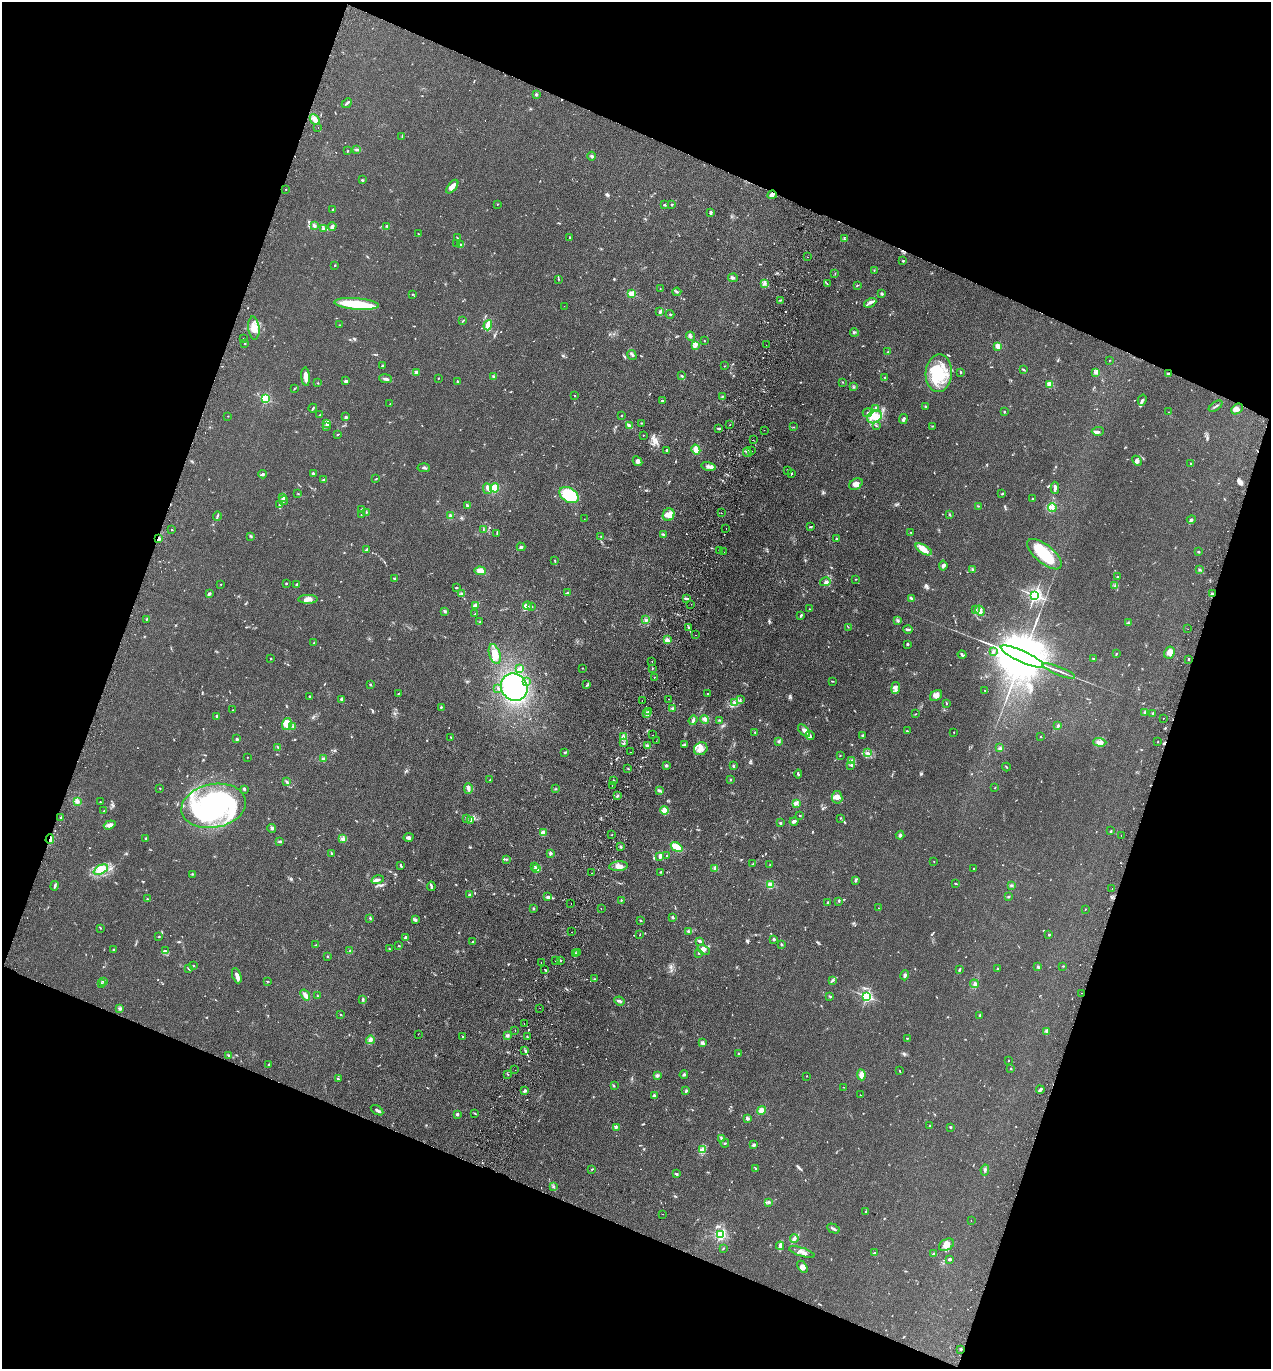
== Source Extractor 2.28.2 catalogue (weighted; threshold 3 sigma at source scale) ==
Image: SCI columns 193-5266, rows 24-5488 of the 5589 x 5512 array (HDU 1 of 3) = the unmasked area's bounding box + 8 px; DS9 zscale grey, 4 x 4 block average (1 PNG px = mean of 4 x 4 image px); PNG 1273 x 1371 px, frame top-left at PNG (2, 2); each listed source drawn as its Kron ellipse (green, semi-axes under 4 px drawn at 4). Shown black and unused: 40% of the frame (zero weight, under 2 of 3 exposures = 3% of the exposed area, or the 3 px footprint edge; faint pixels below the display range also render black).
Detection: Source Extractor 2.28.2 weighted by HDU 2 'WHT'. Background 0.0961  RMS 0.01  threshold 0.0459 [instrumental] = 3 sigma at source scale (4.5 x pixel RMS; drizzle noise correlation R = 1.50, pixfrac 1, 0.05/0.05 arcsec/px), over >= 5 px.
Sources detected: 873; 3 too faint to see at this stretch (4 x 4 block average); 3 inside a brighter object's white glare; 31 cosmic-ray / hot-pixel residue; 2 long thin detections or spike segments (spike, bleed or trail) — neither listed nor drawn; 18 coinciding with a brighter row at this scale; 44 inside a brighter listed object's ellipse — not listed separately; of the other 772, all 500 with FLUX_AUTO >= 2.55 (the completeness limit of this list) listed and drawn (272 fainter detections not listed), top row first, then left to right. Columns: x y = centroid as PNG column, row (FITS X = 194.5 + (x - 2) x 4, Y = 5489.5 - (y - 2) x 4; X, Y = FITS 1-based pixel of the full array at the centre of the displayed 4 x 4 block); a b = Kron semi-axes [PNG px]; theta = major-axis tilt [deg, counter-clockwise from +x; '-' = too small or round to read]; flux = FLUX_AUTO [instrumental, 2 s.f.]
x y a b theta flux
536 94 2 2 - 18
347 103 5 2 - 10
315 119 6 3 -46 21
318 128 2 2 - 3.7
402 136 2 2 - 3.6
357 150 4 2 - 7.6
347 151 2 2 - 3.4
592 156 4 2 - 8.6
362 180 2 2 - 5.4
452 187 8 4 51 39
285 189 2 2 - 3
772 195 4 3 - 24
497 204 2 2 - 3.3
671 204 3 2 - 4
664 205 4 2 - 6
333 209 2 2 - 3.6
711 212 4 2 - 9.4
314 226 3 3 - 11
332 226 4 3 - 18
387 226 4 2 - 5.4
323 229 2 2 - 6.2
419 234 3 2 - 4.4
457 238 2 2 - 3.4
569 238 3 2 - 4.2
844 239 2 2 - 2.6
457 244 2 2 - 2.7
460 244 4 2 - 9.2
807 257 2 2 - 5
903 261 2 2 - 4.2
335 265 2 2 - 4.3
874 270 2 2 - 3.3
835 274 3 2 - 3
733 278 5 3 - 11
559 279 2 2 - 2.6
765 283 2 2 - 5.5
827 283 2 2 - 2.7
857 285 3 2 - 3.5
660 289 3 2 - 3.3
677 292 4 2 - 8.8
882 293 3 2 - 11
412 294 2 2 - 2.6
632 294 2 2 - 240
780 300 3 2 - 4
870 303 6 2 27 16
357 304 22 5 -5 220
564 306 2 2 - 4.2
660 312 3 2 - 5.4
670 314 4 2 - 5.8
462 321 4 2 - 4.8
339 325 2 2 - 3.4
488 325 5 2 - 84
254 328 11 5 -84 54
854 332 4 2 - 6.1
690 336 5 2 - 9.8
243 338 2 2 - 2.9
704 341 2 2 - 4.1
245 343 2 2 - 4
696 345 2 2 - 4.7
766 345 2 2 - 5.1
998 346 2 2 - 200
888 352 3 2 - 4
632 355 5 2 - 8.1
1109 360 2 2 - 3.9
383 365 3 2 - 7.4
724 366 2 2 - 3.4
1024 370 4 2 - 6.3
416 372 2 2 - 33
961 372 2 2 - 9.2
1095 372 4 3 - 11
939 373 19 13 87 220
1168 374 2 2 - 63
493 376 3 2 - 6
682 376 3 2 - 2.8
306 377 9 3 -85 46
885 377 2 2 - 3.3
438 378 2 2 - 5.6
386 379 6 2 -7 13
346 381 3 2 - 13
457 381 3 2 - 5.3
843 382 2 2 - 3.8
318 383 2 2 - 3
1050 384 2 2 - 220
854 387 2 2 - 3.1
294 389 2 2 - 3.7
575 396 2 2 - 2.7
723 396 2 2 - 2.8
265 399 2 2 - 610
1142 400 5 3 - 13
662 401 2 2 - 6.8
390 404 2 2 - 3.9
925 406 2 2 - 3.4
1216 406 8 2 35 9.5
313 408 4 2 - 5.3
876 408 3 2 - 7.3
1237 409 6 4 42 20
1004 411 2 2 - 7
1169 412 2 2 - 3
868 413 5 2 - 7.6
320 415 3 2 - 3
622 415 2 2 - 4.1
228 416 2 2 - 2.9
346 417 3 2 - 9.7
875 417 8 6 34 58
903 419 5 3 - 14
641 423 2 2 - 2.6
326 424 3 2 - 8.2
730 425 2 2 - 5
876 425 2 2 - 4.3
327 426 3 2 - 4.5
629 426 4 3 - 20
932 426 3 2 - 3
794 427 2 2 - 3.2
719 429 4 2 - 9.5
764 430 2 2 - 2.9
1098 431 6 2 2 10
338 434 3 2 - 3.3
643 435 2 2 - 8.3
753 440 2 2 - 51
667 450 3 2 - 9.5
696 450 5 3 - 44
751 451 2 2 - 5.8
747 452 5 2 - 11
638 461 5 4 - 15
1137 461 6 4 -46 14
1190 463 2 2 - 2.9
709 466 7 3 -12 26
424 468 6 2 -4 9.4
787 471 2 2 - 3
313 473 4 2 - 6.8
262 474 4 3 - 10
791 474 2 2 - 3.5
324 479 3 2 - 7.8
376 479 3 2 - 5.1
856 484 7 5 32 34
495 488 4 4 - 97
1055 488 6 2 90 20
487 489 5 2 - 15
298 493 2 2 - 3
1002 494 3 2 - 3.7
569 495 10 7 -33 240
283 498 3 3 - 11
1033 498 2 2 - 5
284 501 4 2 - 7.8
279 504 3 2 - 4
467 506 3 2 - 6.5
978 506 2 2 - 3
1052 508 4 3 - 17
362 509 3 2 - 3.3
366 512 2 2 - 5
721 513 2 2 - 3.6
949 514 2 2 - 4.4
361 515 2 2 - 3.2
669 515 6 5 - 55
217 516 5 2 - 7.9
451 516 4 3 - 11
584 519 2 2 - 2.6
1191 519 4 2 - 10
810 527 3 2 - 4.6
726 528 2 2 - 3.1
172 530 2 2 - 3.8
483 530 2 2 - 3.1
911 532 2 2 - 3.8
497 533 3 2 - 5.9
663 534 3 2 - 4.8
251 536 3 2 - 6
601 536 2 2 - 2.7
159 539 3 2 - 7.9
837 539 3 2 - 5.9
521 547 4 3 - 10
924 549 9 4 -30 36
366 550 4 2 - 11
719 551 2 2 - 3.3
724 552 2 2 - 2.6
1198 552 3 2 - 5.7
1044 554 21 9 -40 200
555 561 3 2 - 3.7
943 566 5 2 - 13
972 569 2 2 - 3.5
1200 570 2 2 - 5.4
480 571 6 3 -5 43
1117 577 2 2 - 4.8
394 578 2 2 - 5
856 579 2 2 - 3.2
825 582 5 4 - 18
286 583 2 2 - 18
221 584 2 2 - 6.6
297 585 4 3 - 11
1115 585 3 2 - 5
456 588 3 2 - 4.8
461 593 2 2 - 4.7
567 593 4 2 - 8.6
209 594 4 3 - 9.6
1212 594 3 2 - 6
1035 595 2 2 - 1700
686 598 3 2 - 8.2
911 598 3 2 - 8.2
308 599 9 4 1 28
691 604 2 2 - 14
475 606 3 2 - 27
527 606 4 3 - 18
531 607 2 2 - 2.9
809 609 2 2 - 3.6
975 610 3 2 - 4.2
445 611 3 3 - 6.8
980 611 5 3 - 16
475 614 2 2 - 2.9
801 615 3 2 - 8.1
146 619 2 2 - 3.6
645 620 3 2 - 7.3
898 620 3 2 - 7.9
480 622 2 2 - 5.9
1128 623 3 2 - 6.3
848 627 2 2 - 2.8
689 628 3 2 - 11
908 629 4 2 - 8.4
1188 629 2 2 - 6.6
695 635 2 2 - 4.5
667 640 4 3 - 19
314 643 2 2 - 3.7
908 644 2 2 - 29
993 652 3 2 - 9.7
1169 653 6 5 - 45
495 654 10 5 -73 68
1116 654 3 2 - 3.8
962 655 4 2 - 15
1022 657 24 5 -24 95000
271 659 2 2 - 3.5
1093 659 3 2 - 6.4
1188 659 2 2 - 6.9
652 662 2 2 - 4.9
582 668 2 2 - 3.1
652 668 2 2 - 4.1
520 669 4 3 - 11
1059 671 17 2 -22 25
654 677 2 2 - 48
526 681 2 2 - 8.3
833 681 2 2 - 3.3
370 684 2 2 - 9.9
587 685 3 2 - 5.1
514 687 14 12 -56 630
498 688 3 2 - 4.6
896 688 6 4 82 20
985 691 2 2 - 3.3
399 693 3 2 - 2.9
708 694 2 2 - 5.3
936 695 6 5 - 26
310 696 2 2 - 20
342 699 3 3 - 18
669 699 2 2 - 4.6
740 699 2 2 - 3.4
642 701 2 2 - 7.5
734 703 3 3 - 10
946 703 3 2 - 4.1
441 707 2 2 - 6
672 708 3 2 - 7
233 710 2 2 - 3
649 712 3 2 - 7.6
1144 713 3 2 - 4.8
1152 713 2 2 - 3.2
646 714 2 2 - 3.2
915 714 3 2 - 2.8
216 716 3 2 - 5.5
1163 718 2 2 - 20
705 719 4 3 - 16
693 720 5 2 - 15
720 720 2 2 - 4.4
287 724 6 5 - 35
1058 726 3 2 - 12
293 727 3 2 - 3.4
804 731 7 3 -47 21
907 731 2 2 - 5.3
755 732 2 2 - 4.4
954 732 2 2 - 3.7
652 735 2 2 - 3.4
863 735 3 2 - 7.5
810 736 4 2 - 10
451 737 2 2 - 2.7
624 737 2 2 - 3.4
1041 737 2 2 - 2.6
237 739 3 2 - 7.6
656 741 2 2 - 4.4
779 741 3 2 - 7.9
1100 742 6 2 -2 16
1158 742 2 2 - 2.6
624 743 2 2 - 4.3
648 745 2 2 - 6.3
685 745 3 2 - 6.3
278 747 2 2 - 4.5
1000 748 2 2 - 3.5
701 749 7 6 - 37
565 752 3 2 - 6.6
630 752 2 2 - 4.7
868 753 4 2 - 9.8
840 755 2 2 - 3.1
247 757 2 2 - 3.9
323 759 3 2 - 6.5
852 760 3 2 - 6.7
666 765 3 3 - 9.3
851 765 4 2 - 7.4
733 766 3 2 - 8
1006 767 4 2 - 4.6
628 768 2 2 - 2.7
798 774 4 2 - 8.2
730 779 2 2 - 3.7
490 780 2 2 - 3.5
614 780 2 2 - 4.1
287 782 3 2 - 8.1
612 786 2 2 - 11
160 788 2 2 - 4.1
468 788 5 3 - 17
995 788 2 2 - 3.4
244 789 2 2 - 9.3
555 789 2 2 - 3.5
659 790 3 2 - 9.7
617 796 4 2 - 6.6
837 797 6 5 - 32
77 801 3 3 - 16
100 802 2 2 - 3.6
796 803 3 3 - 10
214 806 33 22 11 850
665 810 4 4 - 22
104 811 2 2 - 3.7
799 815 2 2 - 4
60 817 2 2 - 3.2
467 818 2 2 - 3.9
840 818 2 2 - 4.2
471 820 3 2 - 6.2
794 821 4 3 - 18
780 823 2 2 - 36
110 825 6 4 19 22
272 828 4 3 - 12
1111 831 3 2 - 5.3
543 833 3 3 - 39
612 835 2 2 - 6
900 835 4 2 - 9.9
1121 836 2 2 - 5.6
409 837 5 3 - 14
146 838 2 2 - 34
343 838 4 3 - 11
50 839 4 2 - 10
280 842 3 2 - 6.5
621 846 3 2 - 7.1
677 847 6 3 -33 110
550 853 3 3 - 10
331 854 4 2 - 6.1
667 856 2 2 - 2.6
660 857 3 3 - 13
506 859 2 2 - 5.7
934 861 2 2 - 5.6
753 864 3 2 - 6.1
770 864 2 2 - 2.8
401 865 3 2 - 5.8
535 866 2 2 - 3.4
619 866 9 4 5 36
536 868 2 2 - 4.2
715 868 3 3 - 9.7
974 868 2 2 - 2.7
101 870 8 4 27 39
660 872 3 2 - 3.8
592 873 2 2 - 15
192 874 2 2 - 4.7
378 880 6 3 17 15
856 880 3 2 - 6.7
955 883 3 2 - 5.1
771 885 2 2 - 320
1011 885 3 2 - 5.7
55 886 5 2 - 10
431 886 5 2 - 13
1112 889 2 2 - 6.5
469 895 3 2 - 5.2
548 897 4 3 - 7.9
1008 897 2 2 - 3.5
147 899 3 2 - 3.9
621 900 2 2 - 5.1
839 901 3 2 - 4.9
828 902 2 2 - 9.6
571 903 2 2 - 2.9
533 908 2 2 - 6
878 908 2 2 - 4.4
601 909 2 2 - 12
1085 909 2 2 - 3.4
673 917 3 2 - 8.4
370 918 2 2 - 5.3
416 920 3 3 - 9.6
640 921 3 2 - 4.8
101 928 3 2 - 3.5
688 931 3 3 - 9.5
571 932 2 2 - 2.9
640 935 2 2 - 2.8
1049 935 3 2 - 5.5
159 937 2 2 - 4.4
405 937 3 3 - 10
774 939 3 2 - 7.7
700 941 4 2 - 14
472 942 2 2 - 4
782 944 2 2 - 10
316 945 2 2 - 3.3
399 946 2 2 - 3.3
389 949 2 2 - 4.6
113 950 2 2 - 3.7
704 950 6 4 -30 23
165 951 4 2 - 6.5
350 951 2 2 - 3.8
578 952 2 2 - 3.7
699 953 3 2 - 5
575 954 2 2 - 8.9
328 956 2 2 - 4
555 960 2 2 - 4
560 960 2 2 - 3.8
541 963 2 2 - 3.5
193 966 2 2 - 3.2
1037 966 3 2 - 6
1063 966 2 2 - 3.3
188 968 2 2 - 3
997 968 2 2 - 4.2
544 969 2 2 - 3.5
959 969 3 2 - 6.1
905 975 5 3 - 11
237 976 8 3 -69 23
595 979 3 2 - 3.4
833 980 3 2 - 5.8
267 981 2 2 - 3
104 982 3 2 - 6.5
102 983 3 2 - 4.6
974 984 4 2 - 9.1
1081 993 2 2 - 9.6
305 995 6 3 -54 25
317 996 2 2 - 3.6
830 996 3 2 - 4.9
867 996 2 2 - 1100
363 1000 3 2 - 7.2
619 1001 5 2 - 11
540 1008 2 2 - 9.1
119 1009 2 2 - 6.7
341 1015 2 2 - 3
980 1015 3 2 - 3.8
524 1024 2 2 - 4.7
515 1031 2 2 - 5.6
1047 1032 4 3 - 11
418 1034 2 2 - 5.2
507 1035 3 3 - 10
463 1037 2 2 - 3.9
527 1037 3 2 - 5.5
907 1038 2 2 - 3.3
370 1040 4 2 - 11
703 1043 3 3 - 15
525 1050 2 2 - 3.2
739 1053 3 2 - 3.8
229 1055 4 2 - 7.3
1008 1061 2 2 - 3.1
269 1064 2 2 - 5.8
1011 1069 2 2 - 3.2
515 1070 2 2 - 8.2
900 1071 2 2 - 4.3
508 1075 2 2 - 5.4
657 1075 3 3 - 10
684 1075 4 2 - 8.7
861 1075 5 4 - 25
807 1076 2 2 - 2.9
338 1079 3 2 - 3.6
614 1086 2 2 - 3.1
844 1087 2 2 - 2.9
525 1090 3 3 - 11
1040 1090 4 2 - 12
686 1091 3 2 - 8
654 1095 3 2 - 14
860 1095 2 2 - 9
377 1110 7 2 -32 12
761 1110 4 3 - 30
474 1113 3 2 - 6.5
457 1114 2 2 - 13
747 1119 3 2 - 9.4
930 1125 2 2 - 4.6
616 1127 2 2 - 3.9
950 1127 2 2 - 5.6
721 1138 3 2 - 12
725 1143 4 2 - 6.3
754 1145 2 2 - 18
702 1150 4 3 - 14
591 1169 2 2 - 2.9
756 1169 3 2 - 3.6
985 1170 5 2 - 7.5
676 1174 3 2 - 8.2
553 1186 2 2 - 3.2
768 1202 2 2 - 5.8
866 1211 3 2 - 3.5
663 1214 2 2 - 3.6
971 1220 2 2 - 3.3
833 1229 7 2 -26 13
720 1235 2 2 - 400
794 1239 4 3 - 14
946 1245 8 5 29 37
780 1246 4 3 - 14
723 1248 2 2 - 4.1
802 1252 13 4 -18 32
874 1253 4 2 - 5.8
934 1254 2 2 - 5.1
950 1259 4 2 - 9.5
802 1267 7 4 -58 26
961 1349 3 2 - 6.2
Overlapping masked pixels (flux is a lower limit): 4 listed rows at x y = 772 195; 159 539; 1212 594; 50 839
Diffuse or blended objects may show on this block-average render without a row.